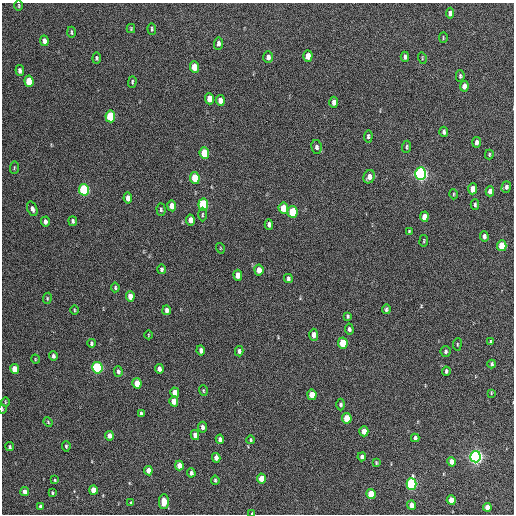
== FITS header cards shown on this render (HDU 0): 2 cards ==
NAXIS1  =                  512 / Axis length
NAXIS2  =                  512 / Axis length

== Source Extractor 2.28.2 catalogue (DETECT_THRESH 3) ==
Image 512 x 512 px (HDU 0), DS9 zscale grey, 1 PNG px = 1 image px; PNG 516 x 516 px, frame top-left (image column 1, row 512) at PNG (2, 3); each listed source drawn as its Kron ellipse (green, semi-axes under 4 px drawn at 4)
Background 392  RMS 19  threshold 57.5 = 3 sigma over >= 5 px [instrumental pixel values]
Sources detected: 131; all 131 listed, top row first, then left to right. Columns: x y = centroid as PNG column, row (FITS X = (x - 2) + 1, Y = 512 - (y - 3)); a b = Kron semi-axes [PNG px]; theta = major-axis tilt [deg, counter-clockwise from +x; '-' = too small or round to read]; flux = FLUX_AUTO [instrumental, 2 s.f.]
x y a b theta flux
19 5 5 3 - 1200
450 13 5 4 - 5400
131 29 4 4 - 1300
152 29 6 3 -86 1700
71 32 5 3 - 1600
443 38 5 2 - 1200
44 41 5 4 - 7300
218 43 6 4 88 4400
308 56 5 4 - 15000
268 57 6 4 -89 4900
405 57 5 3 - 3000
97 58 5 4 - 1900
422 58 6 3 -74 1300
194 67 6 4 -85 23000
20 70 5 4 - 4500
460 76 6 4 -88 2100
29 81 5 4 - 29000
132 82 6 3 89 1900
464 86 5 4 - 6600
210 99 5 4 - 14000
220 100 5 4 - 9900
334 102 5 4 - 5800
110 116 6 5 - 69000
444 132 5 3 - 3000
368 136 6 4 86 2600
477 142 5 4 - 5400
316 147 7 5 -79 3600
406 147 6 3 85 1800
204 153 6 5 - 39000
489 154 5 3 - 1600
14 168 6 3 89 1400
421 174 6 5 - 390000
369 177 7 5 65 8000
195 178 6 4 -81 41000
506 187 6 4 73 3400
473 189 5 4 - 9300
84 190 6 5 - 120000
490 191 5 4 - 6800
453 194 5 3 - 1400
128 198 5 4 - 8500
203 204 6 5 - 91000
475 205 5 3 - 2000
172 206 5 4 - 12000
283 208 5 4 - 25000
32 209 7 5 -69 4500
161 210 6 4 -86 2300
293 212 6 5 - 45000
202 215 7 3 89 1500
424 217 5 4 - 8700
190 220 5 4 - 8600
73 221 4 3 - 2500
45 222 5 3 - 4600
269 224 5 4 - 4500
409 232 4 3 - 1400
484 236 5 4 - 3600
424 241 6 3 82 1200
502 246 5 4 - 26000
220 248 5 3 - 1100
161 269 5 4 - 2700
259 270 5 4 - 12000
238 275 5 4 - 13000
288 279 4 3 - 2700
115 287 5 3 - 1900
130 296 5 4 - 11000
47 298 5 3 - 1100
386 309 5 4 - 2300
74 310 5 3 - 1300
167 310 4 4 - 4400
347 316 4 3 - 2000
349 329 5 4 - 3100
148 335 4 3 - 1000
314 335 6 4 -90 8600
490 342 4 3 - 1500
91 343 4 3 - 2100
343 343 5 5 - 46000
457 344 6 3 83 1400
201 350 5 4 - 5100
239 351 5 4 - 3100
446 351 5 5 - 2500
53 356 4 4 - 3200
35 359 5 3 - 1000
492 364 4 3 - 1900
97 368 6 5 - 160000
15 369 5 4 - 21000
159 369 5 4 - 6000
446 371 5 3 - 2100
118 372 5 4 - 2700
137 383 5 4 - 21000
203 391 5 3 - 1200
175 393 5 4 - 12000
491 393 4 3 - 1100
312 395 5 4 - 19000
174 401 5 4 - 13000
5 402 5 3 - 1000
340 405 6 4 -90 2400
2 409 4 3 - 870
141 414 4 3 - 2500
347 418 5 4 - 28000
48 422 5 3 - 1200
202 427 5 4 - 4100
364 431 5 4 - 13000
195 435 5 4 - 7300
109 436 5 4 - 6500
415 438 4 3 - 3200
220 439 4 4 - 4800
250 440 4 3 - 1500
66 446 5 3 - 1800
10 447 4 4 - 1900
362 457 4 4 - 4500
475 457 5 5 - 490000
216 458 5 4 - 7000
451 462 5 4 - 8600
376 463 4 3 - 1500
179 465 5 4 - 11000
148 471 5 4 - 11000
191 473 4 3 - 3200
261 479 5 4 - 20000
55 480 4 3 - 1500
215 480 4 3 - 1900
411 484 6 5 - 160000
93 490 5 4 - 15000
25 492 4 4 - 7000
52 493 4 3 - 1500
371 494 5 4 - 30000
451 500 5 4 - 17000
164 501 7 5 89 16000
131 503 4 3 - 2100
412 505 4 4 - 10000
40 506 3 3 - 2200
487 507 4 4 - 9300
252 513 4 3 - 1100
At the frame edge (FLAGS 8, measured only in part): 2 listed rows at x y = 2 409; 252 513